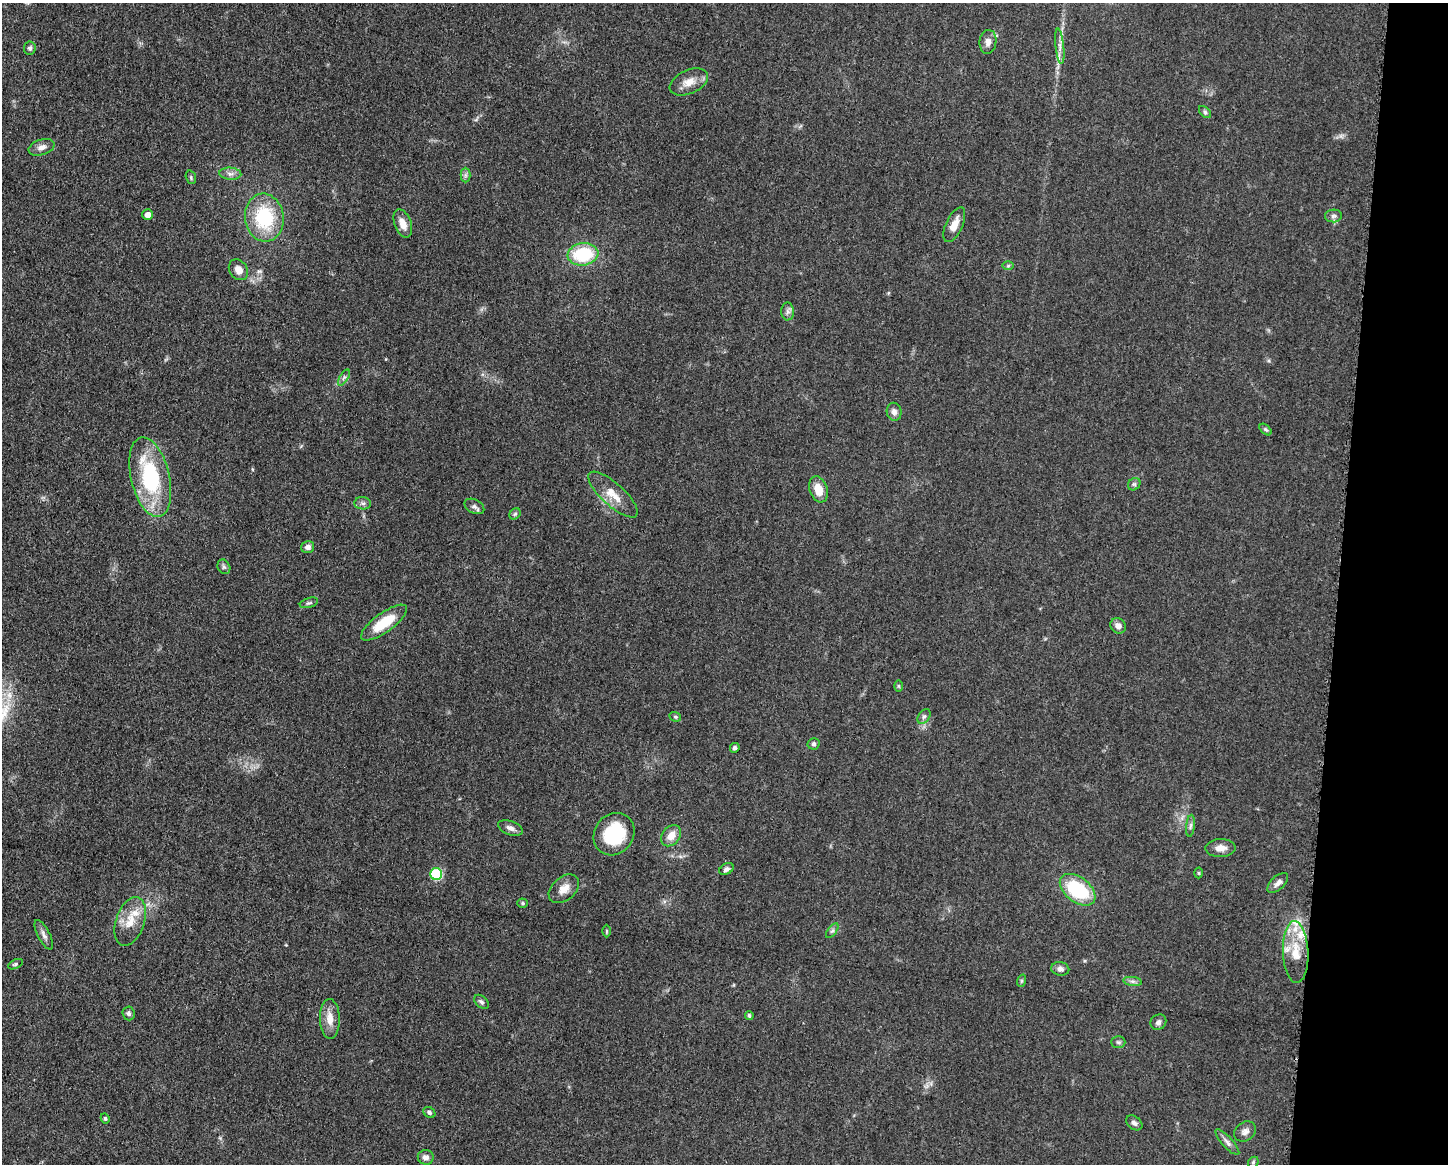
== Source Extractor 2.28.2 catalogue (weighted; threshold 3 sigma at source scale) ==
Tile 6 of 3 x 4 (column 3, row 2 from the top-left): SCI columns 3124-4569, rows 2329-3490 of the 4681 x 4654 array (HDU 1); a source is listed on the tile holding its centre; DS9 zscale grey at full resolution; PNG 1450 x 1166 px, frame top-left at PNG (2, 3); each listed source drawn as its Kron ellipse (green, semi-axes under 4 px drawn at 4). Shown black and unused: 8% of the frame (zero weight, under 3 of 5 exposures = <1% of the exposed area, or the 3 px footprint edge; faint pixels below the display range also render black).
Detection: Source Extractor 2.28.2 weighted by HDU 2 'WHT'; one run over the whole footprint, this tile lists its part. Background 0.0619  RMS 0.0058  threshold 0.0261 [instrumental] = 3 sigma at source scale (4.5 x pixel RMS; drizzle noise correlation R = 1.50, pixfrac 1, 0.05/0.05 arcsec/px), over >= 5 px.
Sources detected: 75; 3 inside a brighter listed object's ellipse — not listed separately; the other 72 listed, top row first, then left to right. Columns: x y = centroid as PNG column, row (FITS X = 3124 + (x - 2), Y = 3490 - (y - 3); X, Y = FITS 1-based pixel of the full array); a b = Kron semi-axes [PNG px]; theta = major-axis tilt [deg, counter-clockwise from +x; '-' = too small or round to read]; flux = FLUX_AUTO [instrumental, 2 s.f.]
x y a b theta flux
988 42 12 8 82 3.4
1060 46 18 4 -83 3
30 48 7 6 - 1.4
689 82 20 12 24 7
1205 112 7 4 -46 1.2
42 147 13 8 18 3.5
230 174 11 6 -4 2.6
465 175 7 5 89 1.4
191 177 7 5 -72 0.95
148 215 5 5 - 3.8
1333 216 8 6 3 1.8
264 218 24 19 -83 38
403 224 14 8 -70 5.9
954 225 19 8 65 6.8
583 254 15 11 7 33
1008 266 6 4 1 0.76
238 270 11 8 -53 4.6
788 311 9 6 -88 1.9
344 377 9 4 58 1.4
894 412 9 7 -80 2.9
1265 429 7 4 -43 0.98
150 477 41 19 -77 56
1134 484 7 5 42 1.2
818 489 13 8 -71 8.6
613 495 32 11 -42 9.6
363 503 8 6 -2 1.7
474 506 10 7 -28 2.1
515 514 6 5 - 0.97
308 547 6 6 - 2.6
224 567 7 6 - 1.3
309 603 9 4 17 1.2
384 623 27 9 36 18
1118 626 8 7 - 3.3
898 686 6 4 -89 0.77
924 716 8 5 53 1.5
675 717 6 4 -21 0.8
813 744 6 6 - 1.3
735 748 5 4 - 1.3
1190 826 11 4 84 1.5
510 828 13 7 -21 2.8
614 834 22 19 53 33
671 836 12 8 52 6
1220 848 15 9 1 4.9
726 869 7 5 32 1.8
1199 873 5 3 - 0.58
436 874 6 6 - 37
1278 883 13 6 43 3
564 889 17 11 41 6.3
1078 890 20 12 -38 39
523 903 5 4 - 0.75
130 921 25 14 71 12
606 931 6 4 90 0.74
832 931 8 4 54 1.3
44 935 16 6 -63 2.7
1296 952 31 12 -87 15
15 964 8 4 25 1.1
1060 969 9 6 -9 2.3
1021 981 6 4 71 0.78
1133 981 9 4 -8 1.6
481 1002 8 5 -41 1.5
129 1013 7 6 - 1.7
749 1016 4 4 - 1
330 1019 20 10 -88 7
1158 1022 8 7 - 1.9
1118 1042 7 6 - 1.4
429 1112 6 5 - 1.4
105 1118 5 4 - 0.91
1134 1123 9 6 -38 1.9
1245 1132 11 9 35 3.1
1227 1142 17 5 -48 2.6
426 1157 8 7 - 3
1253 1162 6 5 - 0.86